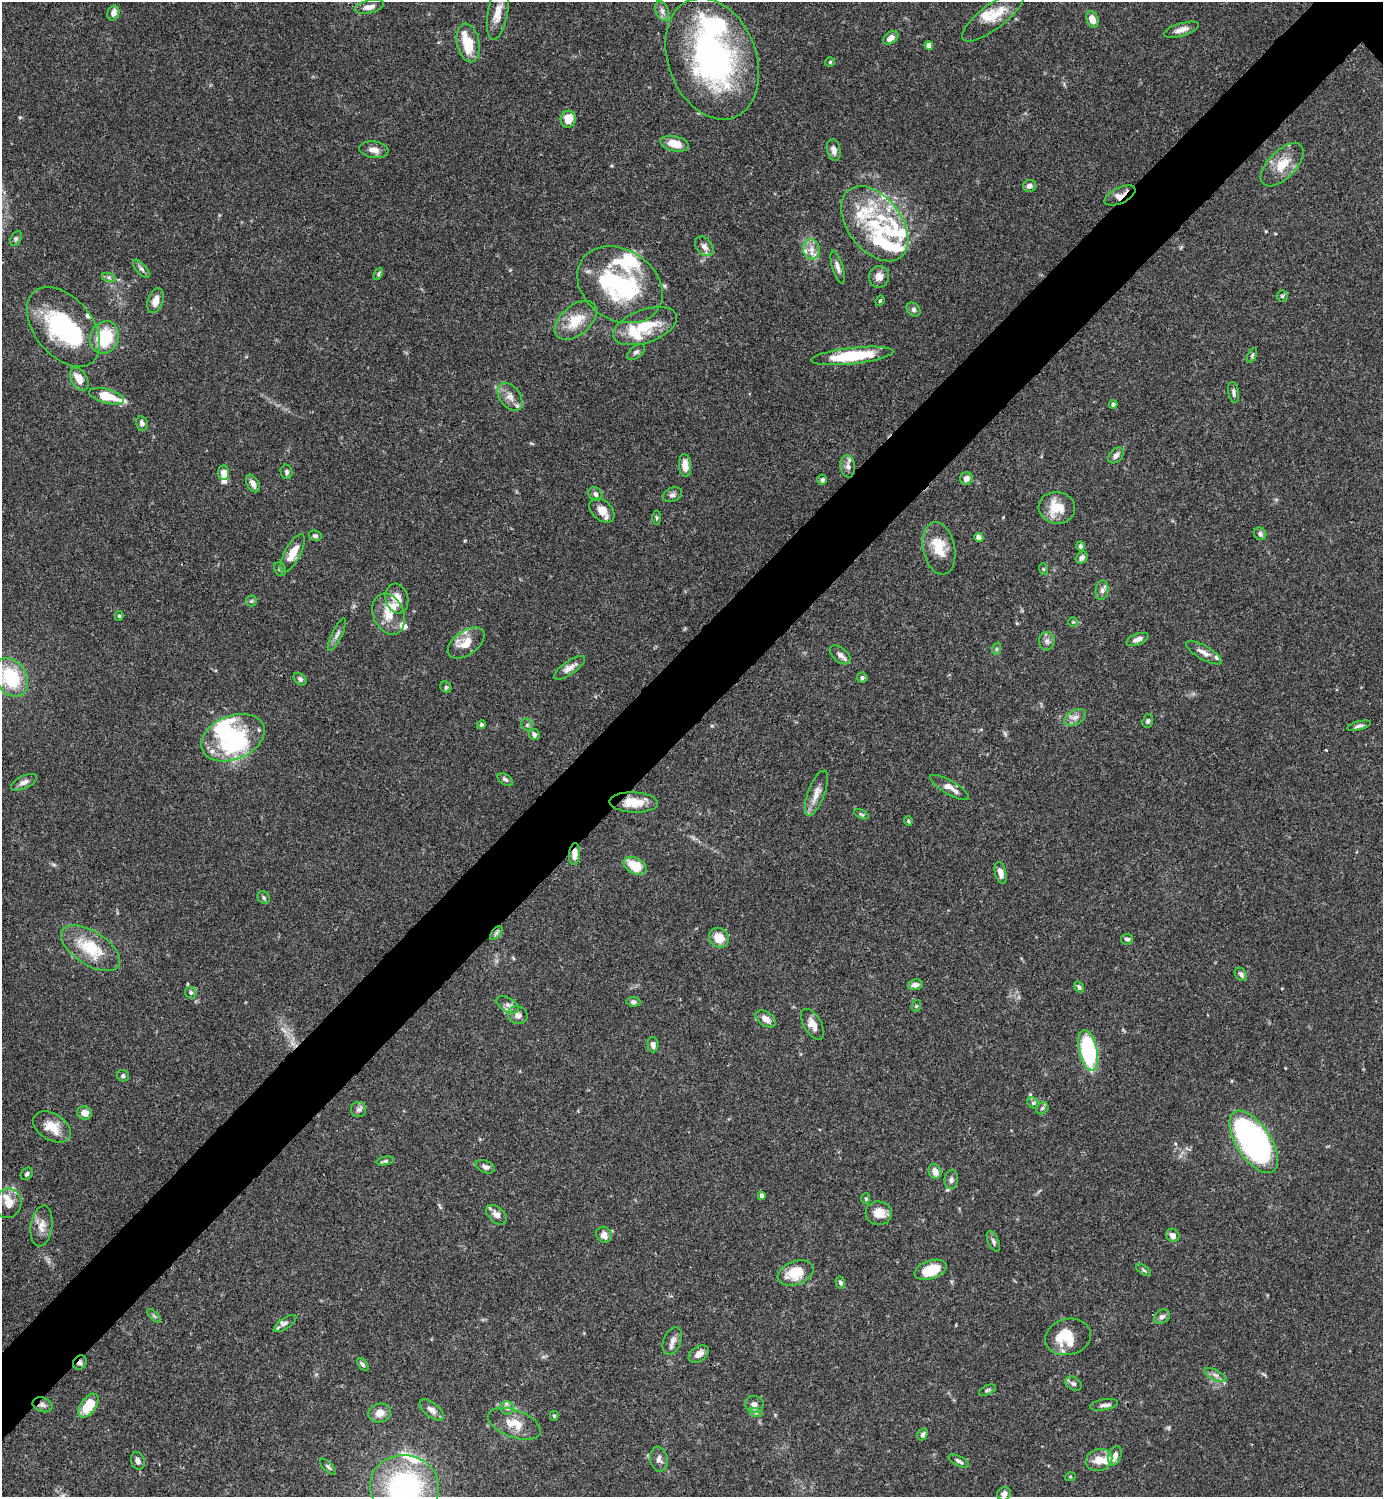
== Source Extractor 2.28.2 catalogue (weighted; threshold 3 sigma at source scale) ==
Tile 7 of 4 x 4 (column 3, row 2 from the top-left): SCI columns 3063-4443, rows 2991-4485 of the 5983 x 5983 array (HDU 1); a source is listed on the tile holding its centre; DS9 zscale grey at full resolution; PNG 1385 x 1499 px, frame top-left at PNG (2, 2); each listed source drawn as its Kron ellipse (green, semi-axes under 4 px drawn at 4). Shown black and unused: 6% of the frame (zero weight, under 3 of 4 exposures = <1% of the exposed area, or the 3 px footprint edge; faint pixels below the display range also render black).
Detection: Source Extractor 2.28.2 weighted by HDU 2 'WHT'; one run over the whole footprint, this tile lists its part. Background 0.0659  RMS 0.0032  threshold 0.0144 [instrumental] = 3 sigma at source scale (4.5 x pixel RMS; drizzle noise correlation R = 1.50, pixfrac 1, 0.05/0.05 arcsec/px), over >= 5 px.
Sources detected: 214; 6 inside a brighter object's white glare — neither listed nor drawn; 32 inside a brighter listed object's ellipse — not listed separately; the other 176 listed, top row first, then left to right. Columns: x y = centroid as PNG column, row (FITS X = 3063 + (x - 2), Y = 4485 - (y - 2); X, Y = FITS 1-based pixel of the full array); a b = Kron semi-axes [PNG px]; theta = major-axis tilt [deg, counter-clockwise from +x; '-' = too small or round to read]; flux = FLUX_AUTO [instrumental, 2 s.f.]
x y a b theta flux
369 7 15 6 12 2.1
662 11 10 6 -70 1.4
113 13 7 5 68 1.9
498 13 27 10 80 4.5
993 16 37 12 38 7.5
1092 19 8 5 -69 3.3
1181 30 18 6 16 2.1
891 38 8 5 37 2.5
468 43 19 11 -79 9.1
929 45 4 4 - 2.5
712 59 63 44 -69 86
830 62 5 5 - 0.41
568 119 8 7 - 4.2
675 144 14 7 -12 5.5
374 150 14 8 -8 2.4
834 150 11 6 -77 1.6
1282 165 27 14 45 6.9
1030 186 6 6 - 1.4
1120 196 16 7 25 3
875 224 42 27 -53 24
16 239 8 5 63 0.64
704 246 11 8 -50 1.7
811 249 10 8 -79 2.3
838 267 17 5 -74 1.8
141 269 11 5 -48 1
378 274 6 4 64 0.51
879 277 11 10 - 2.4
109 278 7 4 -19 0.65
620 285 45 35 -33 38
1282 296 5 5 - 0.54
156 301 13 7 72 3
880 301 5 4 - 0.39
913 309 7 6 - 0.82
576 320 24 14 41 7.9
645 326 33 16 19 12
63 327 46 29 -51 34
104 337 17 14 70 15
636 352 10 5 37 0.91
1252 355 8 4 64 0.55
852 356 41 8 6 19
79 379 12 7 -58 4.3
1234 392 10 5 -81 1.1
107 396 18 7 -14 8.6
510 397 15 10 -52 2.9
1113 404 4 4 - 0.6
142 424 7 5 -79 1.2
1116 455 9 6 48 1.4
685 465 11 6 -84 3.4
848 466 11 7 -84 1.5
286 472 7 6 - 0.85
224 473 7 5 -83 3.1
967 479 6 6 - 1.6
822 480 5 5 - 0.78
253 483 9 5 -61 1.6
595 494 8 6 -45 1.1
672 495 10 7 22 1.1
1057 508 18 16 -5 7.9
602 510 14 9 -42 3.4
656 518 7 3 -89 0.51
1260 534 7 6 - 0.93
315 536 6 5 - 0.81
979 537 4 4 - 1.9
1080 546 5 4 - 0.71
939 548 26 16 -79 7.1
293 553 21 8 62 5.6
1082 558 7 5 48 1
280 569 7 5 -59 0.69
1043 569 6 4 -71 0.36
1102 590 10 6 80 1.3
397 598 15 11 -74 4.2
251 601 5 5 - 0.52
389 614 21 15 -67 6
119 616 5 4 - 0.49
1073 622 5 5 - 0.47
337 635 18 5 64 1.4
1137 639 12 5 21 1.8
1047 641 9 8 - 1.3
466 643 21 12 35 5.3
996 649 6 4 70 0.5
1204 653 20 6 -30 2.2
840 655 12 7 -38 1.5
569 668 18 6 35 2.4
11 677 21 15 -56 19
862 678 5 5 - 0.65
300 679 7 5 -45 0.76
446 687 6 5 - 0.53
1075 717 11 7 29 1.7
1148 721 7 5 71 0.65
481 725 4 4 - 0.56
527 725 6 5 - 0.61
1359 726 12 4 15 1
534 735 6 5 - 1.3
233 738 33 22 22 22
505 779 8 5 -31 0.76
24 782 14 6 25 1.6
950 787 22 7 -30 3.1
816 793 24 8 69 3.2
634 802 24 10 -2 6
861 814 8 4 -27 0.51
908 821 5 4 - 0.4
575 854 11 5 85 2.9
635 866 12 8 -30 7.9
1001 873 11 5 -76 2.2
264 898 6 5 - 0.62
496 933 8 4 53 0.7
719 938 10 9 - 4.6
1127 939 6 5 - 0.82
91 948 33 16 -33 14
1241 974 7 5 -51 1
915 985 7 5 9 1.5
1079 987 6 4 -54 0.59
191 993 6 5 - 0.68
633 1002 7 5 -7 0.87
508 1005 12 7 -29 1.4
916 1006 6 4 71 0.37
518 1015 10 9 - 1.7
766 1019 11 7 -34 2.4
812 1024 17 8 -59 2.8
653 1045 7 5 -87 1.1
1088 1050 21 9 -77 35
123 1076 6 6 - 0.67
1033 1103 6 5 - 0.56
1042 1108 7 5 44 0.62
359 1110 7 7 - 1.1
85 1113 7 6 - 2.5
52 1127 21 13 -31 5.8
1254 1142 35 17 -57 130
385 1161 8 4 11 0.74
485 1167 10 6 -24 1.1
935 1171 7 6 - 2.5
27 1174 7 5 48 0.69
951 1180 9 6 83 1.1
762 1196 4 4 - 1.6
866 1199 5 4 - 0.44
8 1203 15 13 80 3.8
879 1213 13 12 - 4
497 1215 12 7 -42 2.1
42 1226 21 10 81 3.2
604 1235 8 7 - 2.1
1173 1235 7 6 - 1.5
993 1241 11 5 -65 0.86
930 1270 16 9 18 9.5
1144 1270 8 4 -34 0.57
796 1273 18 11 20 8.8
840 1283 6 4 -75 0.83
154 1316 9 3 -45 0.57
1162 1317 8 6 34 1.1
285 1323 13 5 34 1.1
1068 1337 23 18 14 8.7
672 1341 14 9 67 1.8
699 1354 11 7 36 2.2
80 1363 7 6 - 0.9
363 1364 7 4 -53 0.69
1215 1375 12 5 -25 1.3
1073 1384 9 6 -32 0.98
987 1390 9 4 24 0.62
754 1404 9 8 - 1.5
42 1405 10 7 -21 1.2
89 1405 13 7 55 9.4
1104 1405 14 5 10 1.3
507 1408 7 6 - 1
432 1410 14 7 -39 1.9
380 1413 11 9 14 3
756 1413 7 4 -19 0.6
554 1416 5 4 - 0.45
514 1424 28 13 -20 5.8
923 1434 6 4 60 0.92
1115 1456 10 6 70 1.9
659 1459 12 8 -80 1.7
1099 1460 13 11 15 4
138 1461 9 6 -71 1.1
959 1461 11 4 -28 0.85
328 1467 10 4 -44 0.73
1070 1477 5 3 - 0.28
405 1487 34 32 -10 58
1004 1494 7 6 - 1.4
Overlapping masked pixels (flux is a lower limit): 5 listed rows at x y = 1120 196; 575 854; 496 933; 80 1363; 42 1405
Isophote crosses this tile's border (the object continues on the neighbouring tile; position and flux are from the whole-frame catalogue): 1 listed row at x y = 405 1487